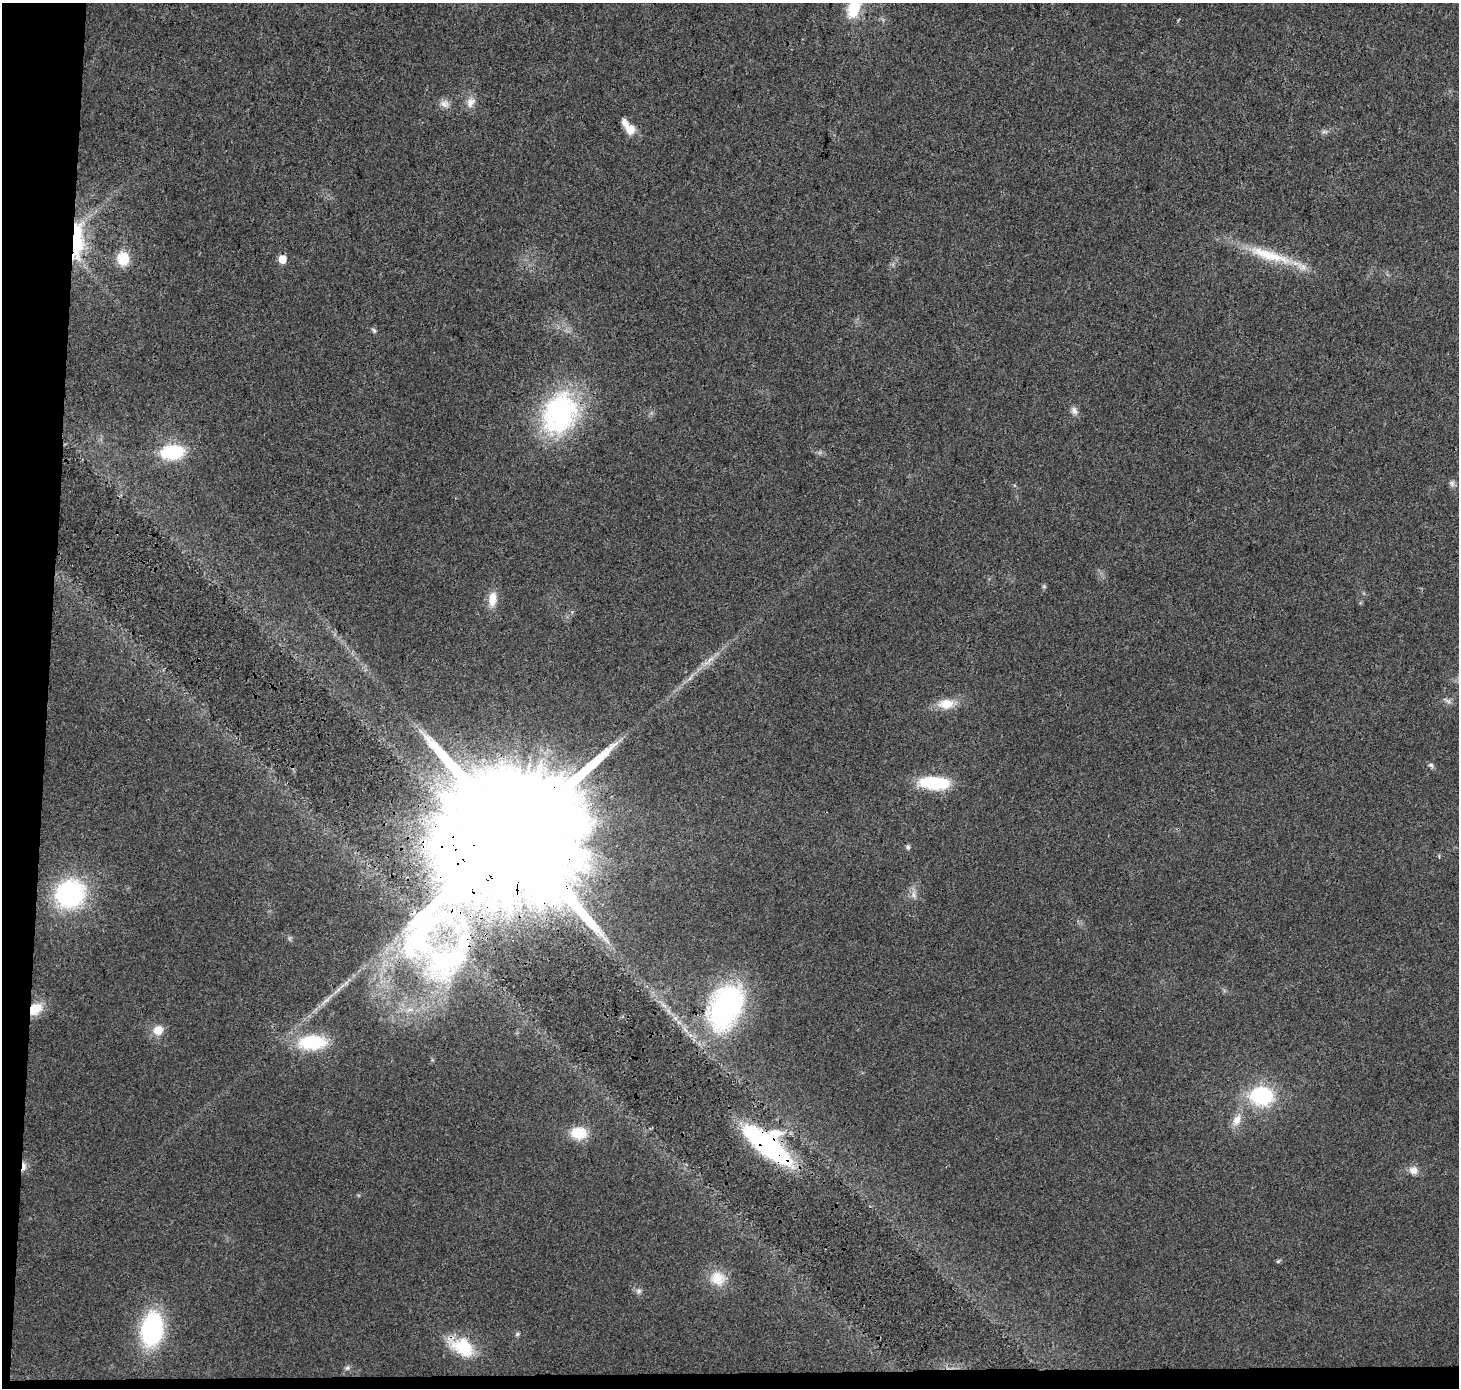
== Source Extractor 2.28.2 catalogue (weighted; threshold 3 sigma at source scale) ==
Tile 7 of 3 x 3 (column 1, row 3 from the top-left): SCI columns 9-1465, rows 238-1623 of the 4379 x 4623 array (HDU 1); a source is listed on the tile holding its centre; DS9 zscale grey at full resolution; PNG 1461 x 1390 px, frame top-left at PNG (2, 3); no overlay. Shown black and unused: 4% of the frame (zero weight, under 3 of 4 exposures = <1% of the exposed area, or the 3 px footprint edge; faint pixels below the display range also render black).
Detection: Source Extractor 2.28.2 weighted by HDU 2 'WHT'; one run over the whole footprint, this tile lists its part. Background 0.0188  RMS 0.0038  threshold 0.017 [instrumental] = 3 sigma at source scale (4.5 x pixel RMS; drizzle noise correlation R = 1.50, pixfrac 1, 0.0396/0.0396 arcsec/px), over >= 5 px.
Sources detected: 45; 1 inside a brighter object's white glare — not listed; the other 44 listed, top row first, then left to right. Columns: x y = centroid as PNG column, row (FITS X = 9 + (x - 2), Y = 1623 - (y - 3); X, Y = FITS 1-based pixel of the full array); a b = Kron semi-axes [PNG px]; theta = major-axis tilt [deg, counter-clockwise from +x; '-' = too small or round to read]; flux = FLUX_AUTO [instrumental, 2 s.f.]
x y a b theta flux
854 8 20 13 70 13
470 102 14 10 54 3
444 104 13 10 -28 2.5
624 122 10 7 -52 2
630 130 9 9 - 5.3
78 241 58 15 88 24
1269 255 70 13 -17 18
123 259 16 13 -83 9.3
282 259 6 5 - 6.5
374 330 7 5 -64 0.73
1074 411 12 8 -61 1.8
560 413 54 41 66 60
172 452 23 14 6 23
1452 483 8 7 - 1.2
1044 586 5 5 - 0.58
492 599 19 10 86 5.1
708 661 26 5 41 4.2
1447 701 14 5 -26 1.3
946 704 21 12 5 6.7
1431 765 8 6 -32 0.92
934 783 31 13 -3 22
513 835 54 28 80 34000
908 847 6 5 - 0.74
70 894 28 26 36 53
913 895 10 7 -77 1.8
326 1000 19 4 42 2.4
725 1007 54 35 66 70
35 1009 16 12 40 7.8
410 1009 11 6 1 2.3
158 1030 12 11 - 4.8
312 1042 29 15 3 24
1261 1096 19 15 -5 36
1237 1120 17 10 64 4.1
579 1133 19 14 -4 9.3
767 1145 40 16 -40 84
24 1166 13 5 85 2
1413 1170 11 10 - 2.8
1278 1261 6 5 - 0.55
718 1278 23 20 -23 8.1
639 1291 8 6 89 1.1
152 1329 30 18 82 54
517 1334 6 5 - 0.63
463 1347 32 21 -30 15
347 1368 7 6 - 1
Overlapping masked pixels (flux is a lower limit): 6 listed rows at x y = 78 241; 513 835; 725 1007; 35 1009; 767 1145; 24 1166
Isophote crosses this tile's border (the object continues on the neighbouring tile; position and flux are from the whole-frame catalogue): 1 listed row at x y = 854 8